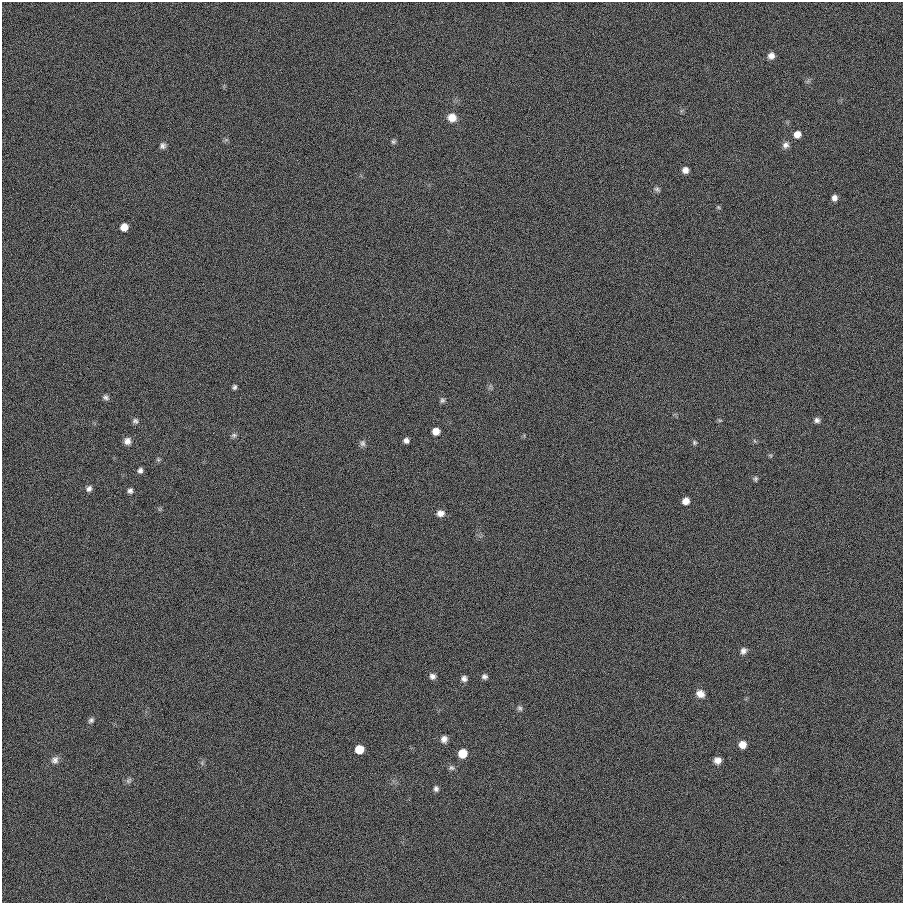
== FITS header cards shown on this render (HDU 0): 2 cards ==
NAXIS1  =                  901
NAXIS2  =                  901

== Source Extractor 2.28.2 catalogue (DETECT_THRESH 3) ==
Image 901 x 901 px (HDU 0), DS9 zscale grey, 1 PNG px = 1 image px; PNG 905 x 905 px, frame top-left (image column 1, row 901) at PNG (2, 2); no overlay
Background 4.60e-04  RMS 0.099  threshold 0.296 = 3 sigma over >= 5 px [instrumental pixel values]
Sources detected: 47; all 47 listed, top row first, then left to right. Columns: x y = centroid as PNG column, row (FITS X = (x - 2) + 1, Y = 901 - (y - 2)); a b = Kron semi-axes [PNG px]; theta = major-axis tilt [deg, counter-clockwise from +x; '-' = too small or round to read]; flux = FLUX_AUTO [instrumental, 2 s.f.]
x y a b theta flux
771 56 7 7 - 36
452 117 10 9 - 63
797 134 7 7 - 46
393 141 7 6 - 12
785 145 9 8 - 28
163 146 7 7 - 21
685 170 6 6 - 38
657 189 8 6 -36 15
834 198 6 6 - 27
718 207 6 4 -45 8.6
124 227 7 6 - 64
235 387 6 5 - 14
106 397 9 6 -32 19
442 400 7 6 - 14
720 420 6 4 18 8.4
817 420 7 6 - 21
135 421 7 7 - 17
436 431 6 6 - 65
234 435 7 6 - 16
127 441 8 8 - 35
406 441 6 5 - 24
694 442 6 6 - 12
363 443 9 7 -88 20
770 455 6 4 -19 8.3
158 459 6 4 -19 9.4
140 470 6 6 - 20
755 479 7 6 - 13
89 489 7 6 - 23
130 491 7 6 - 18
686 501 7 6 - 50
440 513 9 7 8 37
743 651 8 7 - 26
432 676 7 7 - 25
484 677 7 6 - 19
464 678 7 6 - 25
700 694 10 8 -34 50
520 708 8 6 -50 16
91 720 8 6 43 17
444 739 8 7 - 34
742 745 7 7 - 60
359 749 7 6 - 130
462 753 8 7 - 100
55 760 11 9 41 33
717 760 7 6 - 39
451 768 8 7 - 17
129 780 9 6 45 17
436 789 7 6 - 19